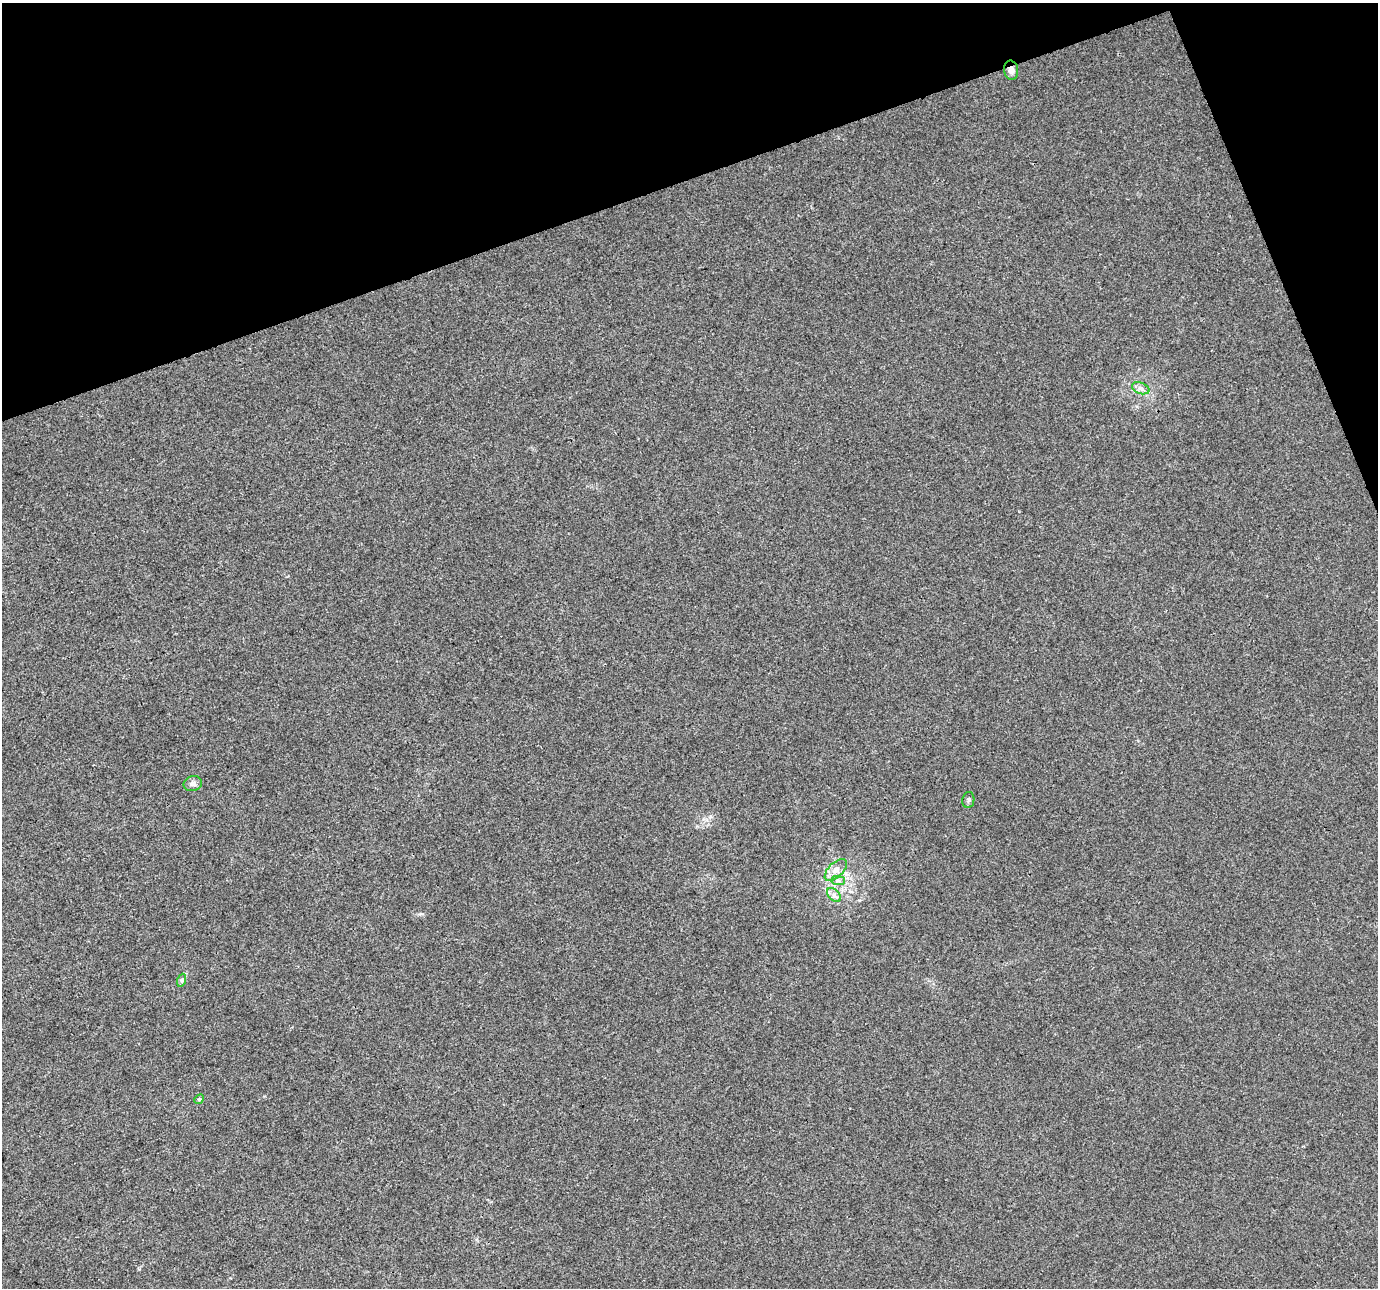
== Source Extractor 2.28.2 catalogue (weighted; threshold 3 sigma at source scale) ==
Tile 3 of 4 x 4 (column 3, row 1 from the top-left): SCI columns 2757-4132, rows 3989-5274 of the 5509 x 5350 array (HDU 1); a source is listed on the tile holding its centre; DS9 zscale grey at full resolution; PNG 1380 x 1290 px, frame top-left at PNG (2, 3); each listed source drawn as its Kron ellipse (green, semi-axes under 4 px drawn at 4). Shown black and unused: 17% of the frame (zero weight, under 3 of 4 exposures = <1% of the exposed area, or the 3 px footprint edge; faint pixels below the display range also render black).
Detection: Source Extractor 2.28.2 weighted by HDU 2 'WHT'; one run over the whole footprint, this tile lists its part. Background 0.011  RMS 0.003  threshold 0.0136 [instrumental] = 3 sigma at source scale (4.5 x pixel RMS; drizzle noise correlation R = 1.50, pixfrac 1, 0.0396/0.0396 arcsec/px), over >= 5 px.
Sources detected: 9; all 9 listed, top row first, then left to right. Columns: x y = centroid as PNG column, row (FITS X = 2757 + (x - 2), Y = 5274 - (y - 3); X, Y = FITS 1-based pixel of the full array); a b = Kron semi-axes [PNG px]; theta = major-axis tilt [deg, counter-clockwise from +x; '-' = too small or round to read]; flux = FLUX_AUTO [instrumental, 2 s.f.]
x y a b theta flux
1011 70 10 7 -82 1.6
1141 388 9 5 -19 1.1
193 784 9 7 16 1.1
968 800 8 6 80 0.67
836 870 14 7 44 2.1
838 880 7 4 -1 0.81
834 895 8 5 -45 1
182 980 7 4 72 0.57
199 1099 5 4 - 0.36
Overlapping masked pixels (flux is a lower limit): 1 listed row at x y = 1011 70